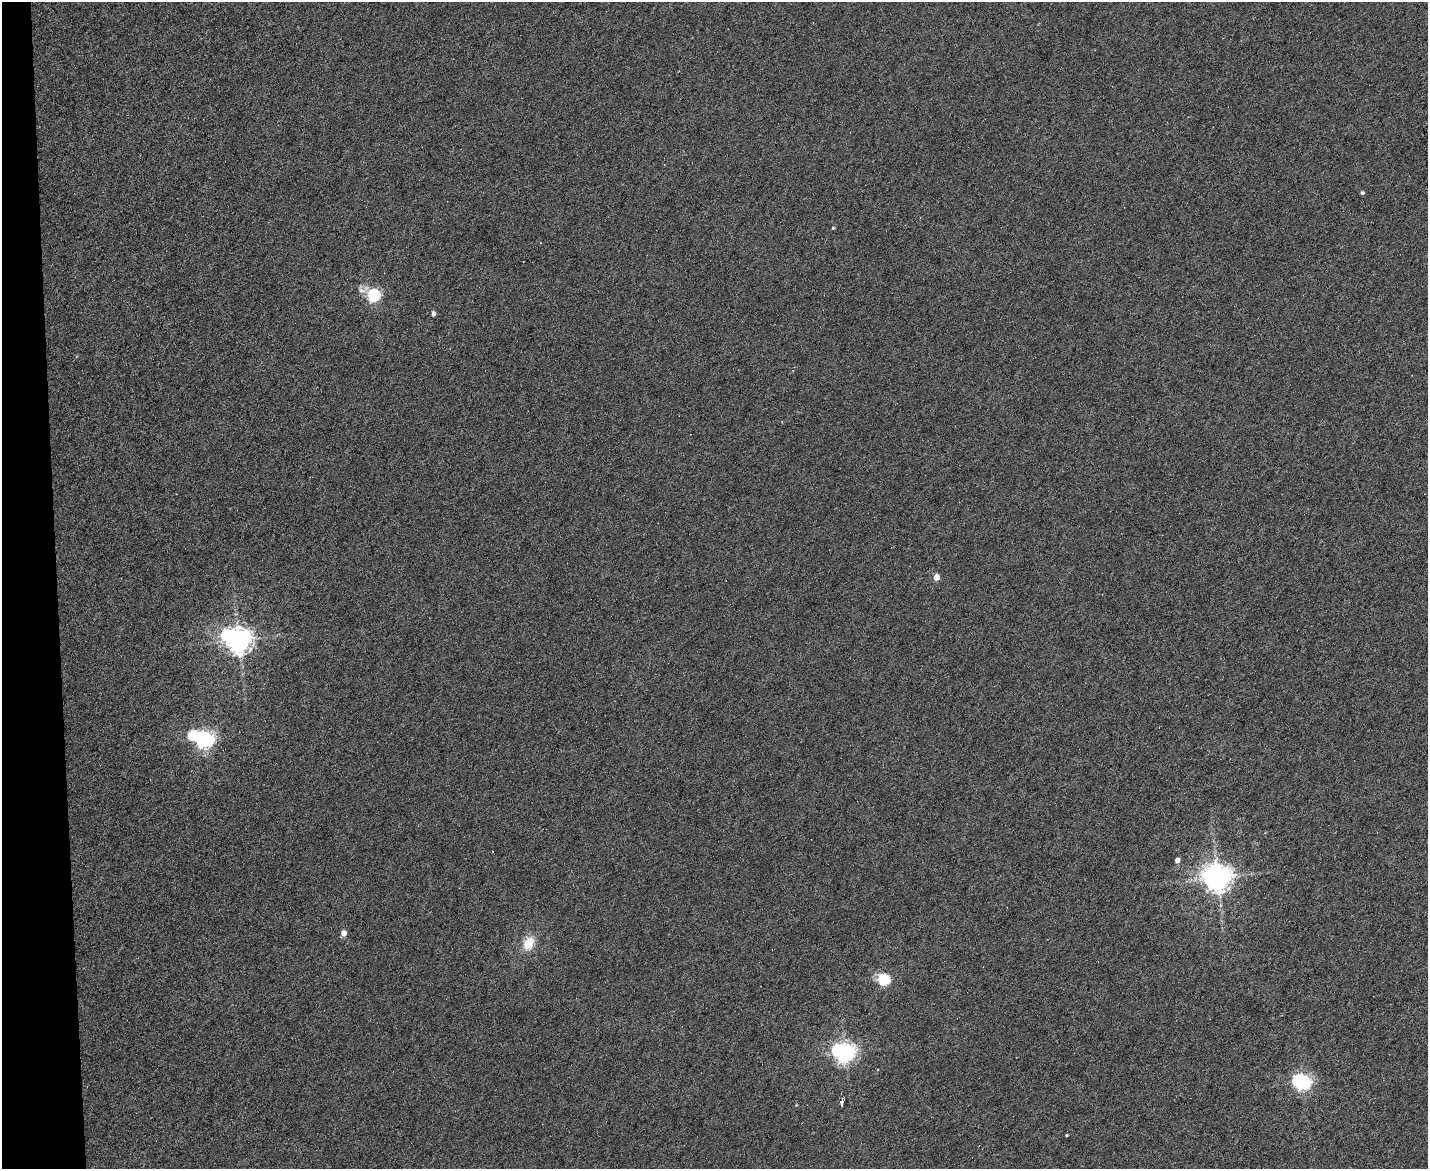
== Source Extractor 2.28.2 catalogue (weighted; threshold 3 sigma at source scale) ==
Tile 4 of 3 x 4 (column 1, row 2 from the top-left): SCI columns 240-1665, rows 2337-3503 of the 4649 x 4671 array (HDU 1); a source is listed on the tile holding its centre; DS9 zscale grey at full resolution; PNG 1430 x 1171 px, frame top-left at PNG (2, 2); no overlay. Shown black and unused: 4% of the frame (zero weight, under 4 of 8 exposures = <1% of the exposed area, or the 3 px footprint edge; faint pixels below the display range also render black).
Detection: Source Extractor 2.28.2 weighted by HDU 2 'WHT'; one run over the whole footprint, this tile lists its part. Background 0.00302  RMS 0.004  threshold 0.0164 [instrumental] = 3 sigma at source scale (4.09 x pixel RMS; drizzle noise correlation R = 1.36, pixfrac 0.8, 0.05/0.05 arcsec/px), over >= 5 px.
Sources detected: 20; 1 cosmic-ray / hot-pixel residue — not listed; the other 19 listed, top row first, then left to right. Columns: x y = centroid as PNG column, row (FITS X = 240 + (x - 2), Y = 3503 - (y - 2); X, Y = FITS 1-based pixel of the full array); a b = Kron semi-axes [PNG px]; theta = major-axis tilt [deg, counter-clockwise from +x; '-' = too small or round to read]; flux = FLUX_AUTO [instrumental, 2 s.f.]
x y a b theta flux
1362 192 4 4 - 0.71
833 228 3 3 - 0.47
362 290 15 8 -55 2.3
373 295 6 6 - 55
433 313 4 4 - 1.2
782 421 3 3 - 0.31
936 577 5 4 - 5.2
238 640 10 8 -23 430
204 739 9 7 -18 170
1177 860 5 4 - 1.8
1217 877 9 9 - 510
343 933 6 4 61 3.1
529 943 18 12 67 6.8
884 979 6 6 - 37
845 1052 8 7 - 220
1302 1082 7 6 - 120
842 1099 6 3 72 16
796 1105 3 3 - 0.28
1066 1135 3 3 - 0.35